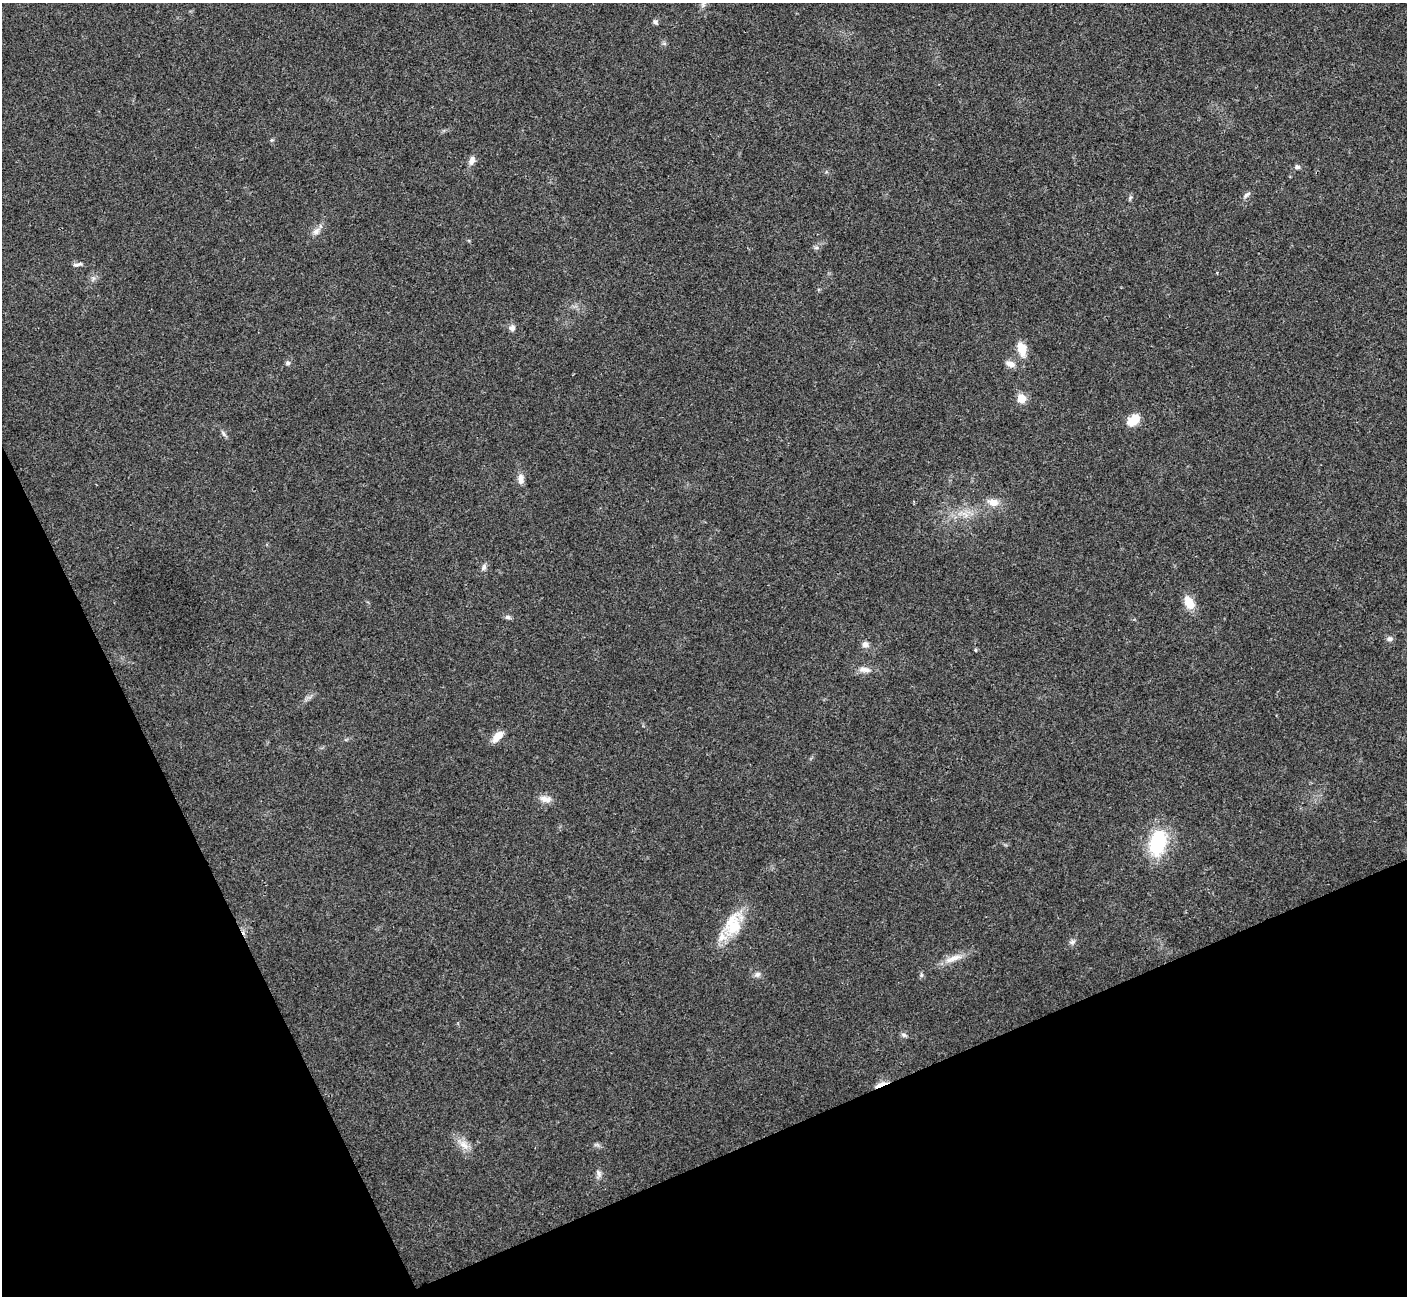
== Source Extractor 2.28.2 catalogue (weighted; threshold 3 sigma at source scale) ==
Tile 14 of 4 x 4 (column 2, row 4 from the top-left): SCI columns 1408-2812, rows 156-1449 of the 5629 x 5617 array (HDU 1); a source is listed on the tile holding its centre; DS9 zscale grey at full resolution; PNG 1409 x 1298 px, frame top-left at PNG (2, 3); no overlay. Shown black and unused: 22% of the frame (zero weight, under 3 of 4 exposures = <1% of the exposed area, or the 3 px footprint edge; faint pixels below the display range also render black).
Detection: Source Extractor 2.28.2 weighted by HDU 2 'WHT'; one run over the whole footprint, this tile lists its part. Background 0.022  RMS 0.004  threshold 0.0179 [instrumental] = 3 sigma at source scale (4.5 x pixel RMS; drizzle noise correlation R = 1.50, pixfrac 1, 0.05/0.05 arcsec/px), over >= 5 px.
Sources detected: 38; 1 inside a brighter listed object's ellipse — not listed separately; the other 37 listed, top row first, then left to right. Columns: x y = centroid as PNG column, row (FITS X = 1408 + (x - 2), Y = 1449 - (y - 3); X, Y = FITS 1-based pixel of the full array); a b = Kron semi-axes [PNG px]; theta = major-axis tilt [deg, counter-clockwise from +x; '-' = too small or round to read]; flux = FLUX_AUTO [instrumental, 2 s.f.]
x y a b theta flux
703 4 9 6 65 1.2
655 22 7 6 - 0.92
664 43 6 4 -19 0.63
472 160 13 7 72 2.1
1297 167 7 6 - 1.1
1246 195 12 5 37 1.3
1130 198 6 4 49 0.62
316 231 12 8 48 2.2
78 264 14 4 10 1
512 328 9 8 - 1.5
1022 349 14 8 -76 6.9
288 363 6 6 - 0.91
1010 364 13 8 -20 2.3
1021 398 6 5 - 11
1134 420 13 9 44 7.7
224 434 9 5 -67 0.94
521 479 14 7 -89 2.4
993 502 14 10 -9 3.9
484 567 9 6 70 1.2
1189 603 16 10 -58 6
507 617 8 6 -16 0.99
1390 639 8 6 0 1.2
865 644 8 7 - 1.9
976 650 5 3 - 0.4
865 669 18 7 -7 2.8
498 736 16 8 46 4.2
545 799 17 8 -12 2.8
1158 842 30 18 75 26
733 924 34 21 67 15
1072 942 9 6 11 1.1
953 958 27 7 20 4.7
757 974 9 7 17 1.4
921 975 6 5 - 0.74
904 1035 8 5 -36 0.88
881 1084 18 4 23 4
464 1145 15 9 -38 3.7
599 1173 11 7 -66 1.5
Overlapping masked pixels (flux is a lower limit): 1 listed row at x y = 881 1084